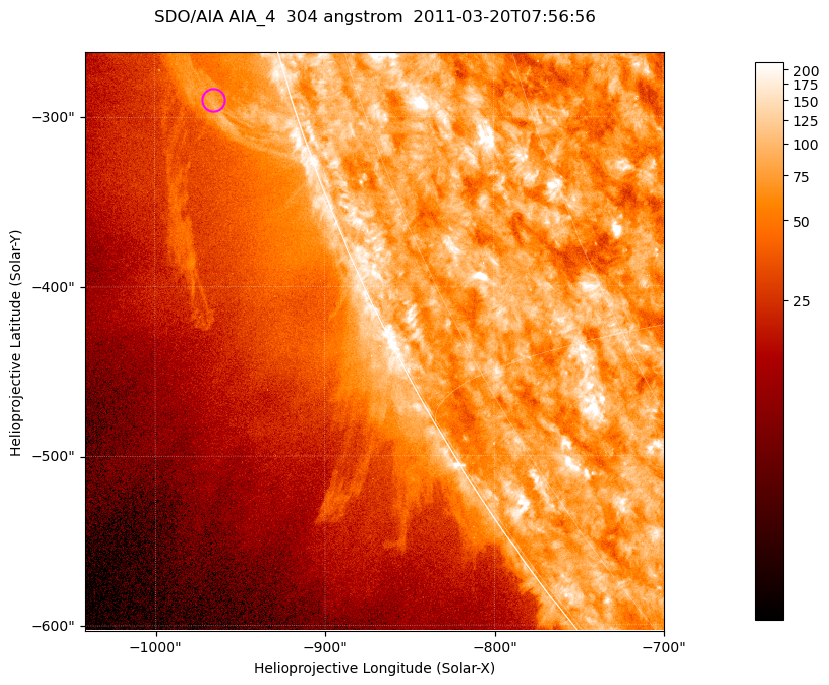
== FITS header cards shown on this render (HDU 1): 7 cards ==
TELESCOP= 'SDO/AIA '           / For AIA: SDO/AIA
INSTRUME= 'AIA_4   '           / For AIA: AIA_ATA1, AIA_ATA2, AIA_ATA3 or AIA_AT
WAVELNTH=                  304 / [angstrom] Wavelength
WAVEUNIT= 'angstrom'           / Wavelength unit: angstrom
DATE-OBS= '2011-03-20T07:56:56.123' / [ISO] Date when observation started; ISO 8
CTYPE1  = 'HPLN-TAN'           / CTYPE1; Typically HPLN
CTYPE2  = 'HPLT-TAN'           / CTYPE2; Typically HPLT

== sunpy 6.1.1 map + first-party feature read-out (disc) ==
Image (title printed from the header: SDO/AIA AIA_4  304 angstrom  2011-03-20T07:56:56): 569 x 569 px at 0.6 arcsec/px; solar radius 964 arcsec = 1605 px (partial field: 1.8% of the solar disc is inside the frame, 45% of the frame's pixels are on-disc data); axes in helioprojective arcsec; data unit not stated in the header (colour bar unlabelled)
Orientation: roll -0.132 deg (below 1 deg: not rotated)
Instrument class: DISC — disc imager (sunpy class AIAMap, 304 A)
Bright regions (active regions / flare kernels): reference = the on-disc median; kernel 5 px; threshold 5 sigma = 128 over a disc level ~79.1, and >= 1.15x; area >= 323 px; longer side >= 7 px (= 4.2 arcsec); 0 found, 0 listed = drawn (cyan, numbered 1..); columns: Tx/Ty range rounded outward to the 2 arcsec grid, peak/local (2 s.f.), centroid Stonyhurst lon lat
Off-limb structures (1.02-1.3 R_sun): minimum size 161 px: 2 found; the strongest spans PA ~105..110 deg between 1.02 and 1.07 R_sun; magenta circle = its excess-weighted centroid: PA ~105 deg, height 1.05 R_sun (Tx ~-966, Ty ~-290 arcsec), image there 2.2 x the reference